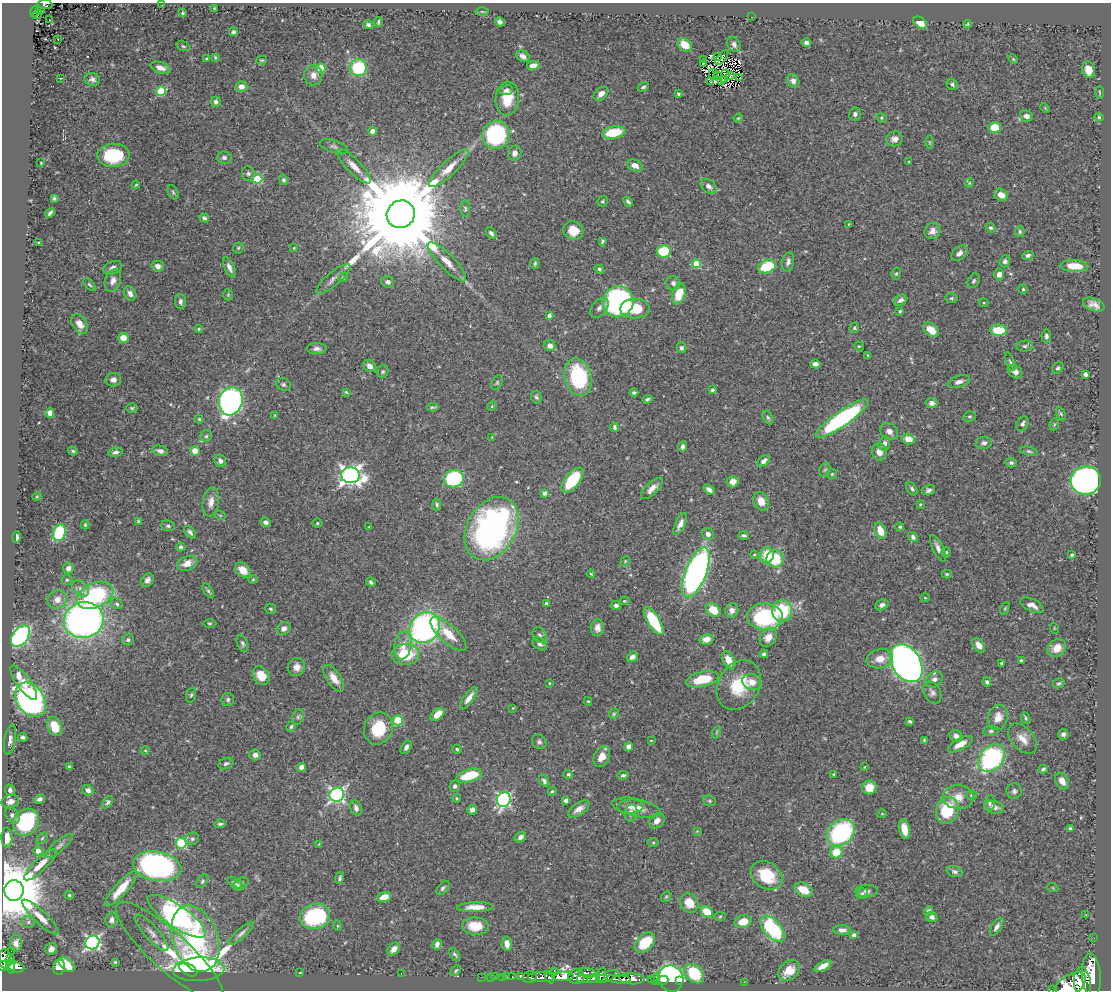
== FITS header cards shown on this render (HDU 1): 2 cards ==
NAXIS1  =                 1109
NAXIS2  =                  988

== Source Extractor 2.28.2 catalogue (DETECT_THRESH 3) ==
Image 1109 x 988 px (HDU 1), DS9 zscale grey, 1 PNG px = 1 image px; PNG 1113 x 992 px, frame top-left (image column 1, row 988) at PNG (2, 3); each listed source drawn as its Kron ellipse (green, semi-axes under 4 px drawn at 4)
Background 0.553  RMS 0.016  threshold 0.0479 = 3 sigma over >= 5 px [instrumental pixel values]
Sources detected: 499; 4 with non-positive FLUX_AUTO (blend fragments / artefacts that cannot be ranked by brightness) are neither listed nor drawn; the other 495 listed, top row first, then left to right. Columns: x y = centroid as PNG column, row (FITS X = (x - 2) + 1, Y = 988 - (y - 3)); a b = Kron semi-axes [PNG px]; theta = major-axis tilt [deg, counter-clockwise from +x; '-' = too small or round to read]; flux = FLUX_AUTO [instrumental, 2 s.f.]
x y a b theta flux
45 4 7 5 -5 100
162 5 2 2 - 6.1
214 8 2 2 - 0.64
35 11 6 4 73 72
40 11 5 2 - 21
482 11 6 4 0 1.3
183 13 4 4 - 1.5
37 14 5 3 - 20
751 17 2 2 - 14
49 19 3 2 - 1.7
378 22 5 3 - 1.6
500 22 5 4 - 3.3
920 23 7 5 -38 14
967 24 4 3 - 1
368 25 5 4 - 2.4
234 32 4 3 - 2.7
58 39 3 2 - 0.97
806 43 5 4 - 3.7
734 44 8 6 -59 4
685 45 8 6 -36 20
183 46 7 4 -18 1.8
523 56 7 5 -31 4.8
215 57 4 3 - 1.2
718 57 4 2 - 0.45
722 58 9 3 50 0.7
207 59 4 3 - 1.5
704 59 3 2 - 0.91
1013 59 6 3 -45 1.2
262 60 5 4 - 1.3
704 63 3 2 - 0.85
533 65 6 4 13 5.6
160 68 10 5 -18 6.2
321 68 5 4 - 49
358 68 8 8 - 65
1088 70 8 6 -75 10
713 74 5 2 - 0.64
726 74 4 2 - 0.97
313 75 10 9 - 7.3
717 75 3 2 - 1.2
730 76 3 2 - 1
61 78 3 2 - 0.57
740 78 4 2 - 1.4
92 79 8 6 -14 4
725 80 3 2 - 0.65
711 81 3 2 - 0.65
721 81 3 3 - 0.49
793 81 7 6 - 4.8
952 84 6 5 - 2.6
241 87 6 5 - 7.9
643 87 6 4 30 2.1
506 90 7 5 10 3.4
161 91 5 5 - 54
1099 92 6 3 -88 1.2
601 94 8 5 40 6.3
678 94 4 3 - 1.5
507 99 17 11 85 26
216 102 5 5 - 3.7
1045 108 5 3 - 1.1
855 114 6 6 - 3.2
1026 116 6 5 - 6.3
1099 117 4 4 - 1.4
738 118 5 4 - 1.1
881 118 5 4 - 1.5
994 128 6 5 - 21
373 131 4 4 - 8.3
614 133 12 6 12 41
496 135 14 13 - 130
894 139 8 7 - 5.9
930 142 6 4 -90 1.6
334 146 14 6 -17 4.3
515 153 7 6 - 6.1
113 155 16 11 2 65
224 157 7 6 - 3
909 162 3 2 - 1
41 163 2 2 - 0.72
354 166 23 7 -46 12
635 166 8 5 -24 8.3
449 168 26 7 43 15
248 173 7 6 - 3.3
257 179 5 4 - 58
283 180 5 4 - 2.6
969 183 5 3 - 0.94
136 185 4 3 - 1
709 186 9 6 -40 5.4
173 192 7 5 -64 1.8
1001 195 7 5 -29 8.2
54 198 3 3 - 1.7
603 201 5 5 - 1.8
628 202 5 3 - 2.3
465 209 8 5 -88 1.9
50 213 5 3 - 2.5
401 214 14 13 - 35000
204 218 5 4 - 2.5
849 224 4 3 - 0.88
991 228 5 4 - 2.1
573 231 10 9 - 17
933 231 8 7 - 6.6
1020 232 5 4 - 1.8
491 233 7 4 -49 3.1
602 241 4 3 - 1.9
39 243 3 2 - 0.86
238 248 5 5 - 1.5
294 248 4 4 - 1.1
664 251 7 6 - 44
959 253 9 6 41 4.6
1028 255 5 4 - 3
1005 261 6 5 - 3.4
447 262 26 7 -45 14
788 262 10 6 79 4
535 263 5 4 - 1.7
696 263 4 4 - 38
158 266 6 5 - 4.6
767 266 9 6 21 45
1074 266 14 6 -4 20
229 267 11 5 -64 5.2
112 268 10 6 23 4.6
599 269 5 4 - 1.6
896 274 6 4 72 1.6
999 274 6 5 - 5.6
343 278 5 4 - 2.4
333 279 22 6 40 6.8
113 281 12 8 70 7.1
974 281 8 5 61 2.4
388 282 6 5 - 3.7
673 283 7 7 - 4.7
89 285 8 4 -42 1.7
1023 289 4 4 - 1.5
130 293 7 5 -56 5.7
679 294 11 6 72 26
228 295 6 5 - 1.4
951 298 6 5 - 1.8
900 300 7 5 28 3.4
180 301 8 5 -86 3.2
618 302 16 15 - 190
983 303 5 4 - 1.2
1094 305 11 6 -22 7.1
599 308 11 7 51 4.9
635 309 15 10 0 31
900 311 4 3 - 1.4
549 316 4 3 - 3.4
80 324 11 7 -56 8.6
854 328 5 4 - 1.4
198 329 4 4 - 1.2
931 330 9 6 -39 15
999 330 8 5 -5 35
1046 336 6 5 - 3
123 338 5 5 - 13
550 346 6 5 - 6.4
859 346 5 4 - 1.2
1025 346 8 5 7 2.5
681 348 5 5 - 2.8
317 349 10 5 1 4.4
868 355 4 3 - 1.2
1010 362 9 3 -71 2.1
815 364 5 4 - 5
370 366 7 5 -39 6.5
1058 368 6 5 - 2
383 372 6 5 - 1.9
1015 372 8 6 -40 4.6
1085 374 4 4 - 4.1
578 377 19 13 -76 93
113 380 8 6 8 5
497 382 8 5 64 2.1
959 382 11 6 17 5.7
283 384 8 6 -31 2.6
712 390 4 4 - 1.9
346 392 4 4 - 1.4
634 393 4 3 - 1.9
536 397 6 5 - 2.1
647 399 5 3 - 2.1
231 401 14 11 74 410
932 403 6 5 - 4.3
492 406 5 3 - 0.99
433 407 6 2 -4 1.8
132 408 5 4 - 1.7
50 413 5 4 - 7.3
1061 414 7 4 -63 1.7
275 415 4 4 - 0.84
768 417 7 5 -62 2.3
970 417 6 5 - 1.6
199 419 4 4 - 1.4
842 419 32 7 35 170
1022 424 8 5 64 2.9
1054 424 6 4 70 1.5
615 427 5 3 - 2.1
889 431 9 7 -37 7
206 436 5 5 - 1.9
492 437 3 3 - 0.74
908 439 6 5 - 14
884 443 7 5 73 4.8
984 443 8 6 9 3.6
683 446 5 4 - 3.6
73 451 5 4 - 2
160 451 8 5 -14 4.4
195 451 5 4 - 14
1029 451 9 4 -12 2.2
115 452 7 4 13 3
879 452 9 7 -69 8.2
220 461 6 5 - 4.4
764 461 7 4 37 5.3
1011 463 5 5 - 2.4
825 470 7 5 67 2
832 474 5 5 - 1.4
350 475 9 8 - 610
454 479 10 8 16 100
573 480 15 7 51 63
1086 480 15 14 - 360
733 482 6 5 - 7.1
652 488 14 6 44 7.7
912 489 7 4 -57 2.4
709 490 6 4 -39 4.4
929 490 6 5 - 3.1
544 493 4 4 - 4
37 496 4 3 - 0.91
761 501 10 7 -63 11
211 502 14 8 81 9.3
920 504 4 3 - 1.2
437 505 6 4 -85 2.6
220 515 5 3 - 1
138 521 4 4 - 1.3
265 522 5 4 - 4
317 523 5 4 - 1.5
680 524 12 5 64 6.1
85 525 4 3 - 1.4
168 526 7 5 -18 2.2
369 527 3 3 - 0.8
900 527 4 4 - 1.7
491 529 34 24 60 360
880 531 8 5 -69 15
190 532 7 4 -48 3
59 533 8 6 71 70
708 534 6 5 - 4.6
744 535 5 3 - 2.2
17 537 6 3 87 3
913 537 5 4 - 3.4
181 547 5 4 - 2.4
938 548 14 5 -63 5.8
946 552 5 4 - 1.5
754 554 4 3 - 0.96
767 555 8 7 - 28
1072 555 4 3 - 2
775 559 9 8 - 36
625 561 5 4 - 1.2
187 563 10 7 21 11
68 568 5 5 - 4.4
243 570 9 6 -40 14
696 572 26 10 68 490
591 574 4 2 - 0.98
947 574 5 4 - 1.3
253 579 4 4 - 1.1
67 580 5 5 - 1.7
147 580 7 5 53 4.8
371 582 5 3 - 2.4
80 589 10 6 -40 4.9
208 591 8 4 -56 2.2
95 595 19 12 25 110
925 598 4 3 - 0.77
57 599 10 9 - 9.2
624 601 5 4 - 1.2
117 604 6 5 - 2.3
546 604 4 3 - 3.1
616 605 5 4 - 2.8
882 605 7 5 28 4.2
1032 605 13 6 -25 7.7
1005 608 7 4 65 1.6
271 609 6 5 - 1.8
713 610 8 6 -40 21
732 610 7 6 - 6.5
782 611 11 10 - 55
765 617 18 13 -1 110
84 620 20 18 13 510
654 621 16 6 -58 68
209 623 7 3 0 1.3
425 628 16 14 49 330
597 628 8 6 84 5.7
1054 628 5 3 - 1
284 629 7 6 - 5.4
448 634 23 9 -43 21
540 635 8 6 -50 3.5
20 636 12 7 52 250
768 637 10 7 56 11
706 639 7 5 15 7.1
128 640 6 5 - 2.8
243 643 9 5 -69 2.8
540 644 8 5 -35 3.7
403 645 14 8 81 11
979 645 8 5 -55 9.2
1057 648 10 8 40 14
406 654 14 10 3 48
764 654 4 4 - 2.4
632 657 6 5 - 4
880 659 13 9 11 14
729 660 9 6 -63 17
1021 661 3 3 - 2.1
906 663 20 14 -58 640
1002 663 3 3 - 1.3
297 667 9 8 - 7.2
261 676 10 7 -55 18
334 678 15 7 -56 12
702 679 17 7 13 37
934 679 9 7 41 5.7
752 682 10 8 -18 11
987 682 5 4 - 2.6
24 683 20 7 -54 21
549 683 3 2 - 0.89
1059 683 6 4 27 2
739 685 26 20 59 44
932 693 12 8 -62 4.8
191 695 7 4 74 1.9
469 698 13 5 54 7.6
31 700 19 13 -56 400
228 700 6 6 - 2.6
588 701 4 3 - 1.1
513 708 3 2 - 0.74
437 714 8 5 41 13
614 714 5 4 - 1.5
298 717 8 5 74 2.6
998 717 13 10 70 12
1026 718 6 4 -65 1.7
398 720 5 5 - 55
910 721 4 3 - 2
55 726 10 6 -68 25
291 726 5 4 - 1.9
378 728 16 14 66 41
991 731 8 5 7 2.4
717 732 6 4 71 1.6
1063 734 5 5 - 3.2
956 736 7 5 -35 5.2
23 737 4 4 - 2.7
1023 739 17 11 -48 13
10 740 15 5 79 5.1
651 740 3 2 - 0.68
924 740 3 3 - 1.1
539 742 8 7 - 3
960 744 14 5 28 11
406 747 7 4 60 3.2
628 747 4 4 - 6.2
457 749 4 4 - 1.6
145 751 4 3 - 0.89
255 755 6 5 - 5.2
602 757 11 7 63 13
992 758 15 11 50 160
226 763 8 5 24 2.6
69 766 4 4 - 1.4
301 767 4 4 - 10
864 767 4 2 - 0.72
1043 769 4 3 - 2.2
568 774 5 4 - 1.8
833 774 3 2 - 0.85
623 775 6 4 10 2.6
469 776 13 6 16 38
544 781 7 4 -57 2.6
1062 781 9 6 -57 9.4
455 786 6 5 - 2.7
869 787 7 7 - 14
10 790 5 5 - 3.5
88 790 6 5 - 4.9
552 791 4 3 - 1.3
1014 791 8 7 - 3.7
337 795 7 7 - 270
972 795 5 4 - 1.7
958 797 15 12 -2 15
457 798 4 3 - 1.1
40 799 5 4 - 3.3
504 799 8 6 73 190
566 800 4 4 - 5.7
709 801 6 5 - 1.9
10 802 9 6 14 6.6
108 802 7 4 56 2.5
990 803 8 5 85 3
630 806 13 7 3 7.1
994 807 10 6 -11 6.9
356 808 8 5 -68 4
637 808 24 9 -12 14
579 809 12 6 33 7.7
472 810 5 4 - 5.4
947 810 14 11 71 53
631 813 8 6 81 7.8
882 814 4 4 - 1.1
12 815 9 6 -56 3.2
657 821 8 6 44 6.7
26 822 14 12 48 89
220 824 5 3 - 1.9
1070 828 4 3 - 1.7
904 829 10 5 -78 14
697 831 4 3 - 0.86
841 832 15 12 40 170
520 837 6 5 - 3.5
7 838 10 5 -88 10
42 838 6 4 46 1.4
192 839 7 6 - 2.6
653 842 5 4 - 1.2
181 843 5 5 - 90
319 844 4 2 - 0.67
59 846 17 5 40 4.5
38 851 4 4 - 10
836 852 6 6 - 29
40 865 22 6 44 13
157 866 24 14 -10 310
954 872 8 5 -18 3.2
766 875 17 13 -34 41
340 878 6 3 71 2.1
202 881 8 4 54 2.1
235 883 8 4 -33 2.8
242 883 7 5 25 2.6
238 886 5 5 - 2
443 888 8 5 49 2.5
1053 888 5 3 - 1
121 889 23 6 49 25
14 890 10 9 - 11000
804 890 9 6 -26 18
866 891 11 6 3 3.7
862 893 6 5 - 2
69 895 5 4 - 1.6
384 897 7 5 18 13
666 897 6 4 53 1.3
689 903 10 8 -53 18
475 907 18 5 2 13
928 911 5 4 - 2.7
707 912 6 5 - 21
1086 915 4 3 - 1
177 916 34 11 -34 400
315 916 15 12 16 99
720 916 6 4 3 1.3
40 917 24 6 -44 12
932 917 6 5 - 3.9
111 920 8 6 80 4.6
28 922 6 6 - 2.5
743 922 8 6 14 18
338 926 5 3 - 1
475 926 13 8 -3 23
996 927 10 5 57 4.4
773 929 16 8 -49 110
842 930 8 5 -3 4.6
152 933 23 7 -48 8.6
241 933 16 5 42 4.6
854 935 4 4 - 4.6
1094 938 2 2 - 4.9
195 939 34 22 -71 210
92 942 7 6 - 240
16 943 8 6 89 6.2
645 943 12 8 44 43
437 944 5 4 - 3.3
507 944 7 4 -85 5.8
51 949 6 5 - 4.9
394 949 7 5 47 6.3
11 951 2 2 - 6.5
170 951 70 19 -42 65
455 954 7 4 -54 2.2
5 959 9 6 -83 150
11 959 3 3 - 35
115 962 3 3 - 1.1
67 965 9 5 -41 21
3 966 5 3 - 200
823 966 9 4 28 7.5
10 967 7 3 -75 240
59 967 7 6 - 24
17 968 7 5 -6 230
199 969 26 12 3 310
188 970 10 5 -30 110
789 970 12 9 42 15
456 971 6 4 47 1.6
554 972 4 3 - 150
300 973 3 2 - 0.72
401 973 2 2 - 2.8
587 973 9 4 -10 230
694 974 11 8 -43 56
601 975 8 4 69 400
1091 975 21 9 -85 3300
521 976 3 3 - 91
607 976 12 4 23 370
481 977 2 2 - 4.3
490 977 2 2 - 6.6
494 977 2 2 - 3.8
502 977 2 2 - 5.1
507 977 2 2 - 5.8
512 977 3 3 - 32
530 977 7 5 14 200
541 977 13 5 -1 830
549 977 7 4 -65 390
563 977 11 5 0 1900
576 977 8 7 - 620
594 978 6 4 17 420
584 979 7 4 -5 250
618 979 12 4 -5 810
632 979 13 5 -3 1200
655 979 6 2 71 23
671 979 13 12 - 220
651 980 3 2 - 21
662 981 6 3 18 20
679 981 3 2 - 21
744 982 2 2 - 63
1082 984 17 8 -83 2600
1069 986 19 10 36 3600
1053 989 3 2 - 64
At the frame edge (FLAGS 8, measured only in part): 6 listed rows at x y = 45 4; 14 890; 3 966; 1082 984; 1069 986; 1053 989
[4 non-positive-flux detections neither listed nor drawn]